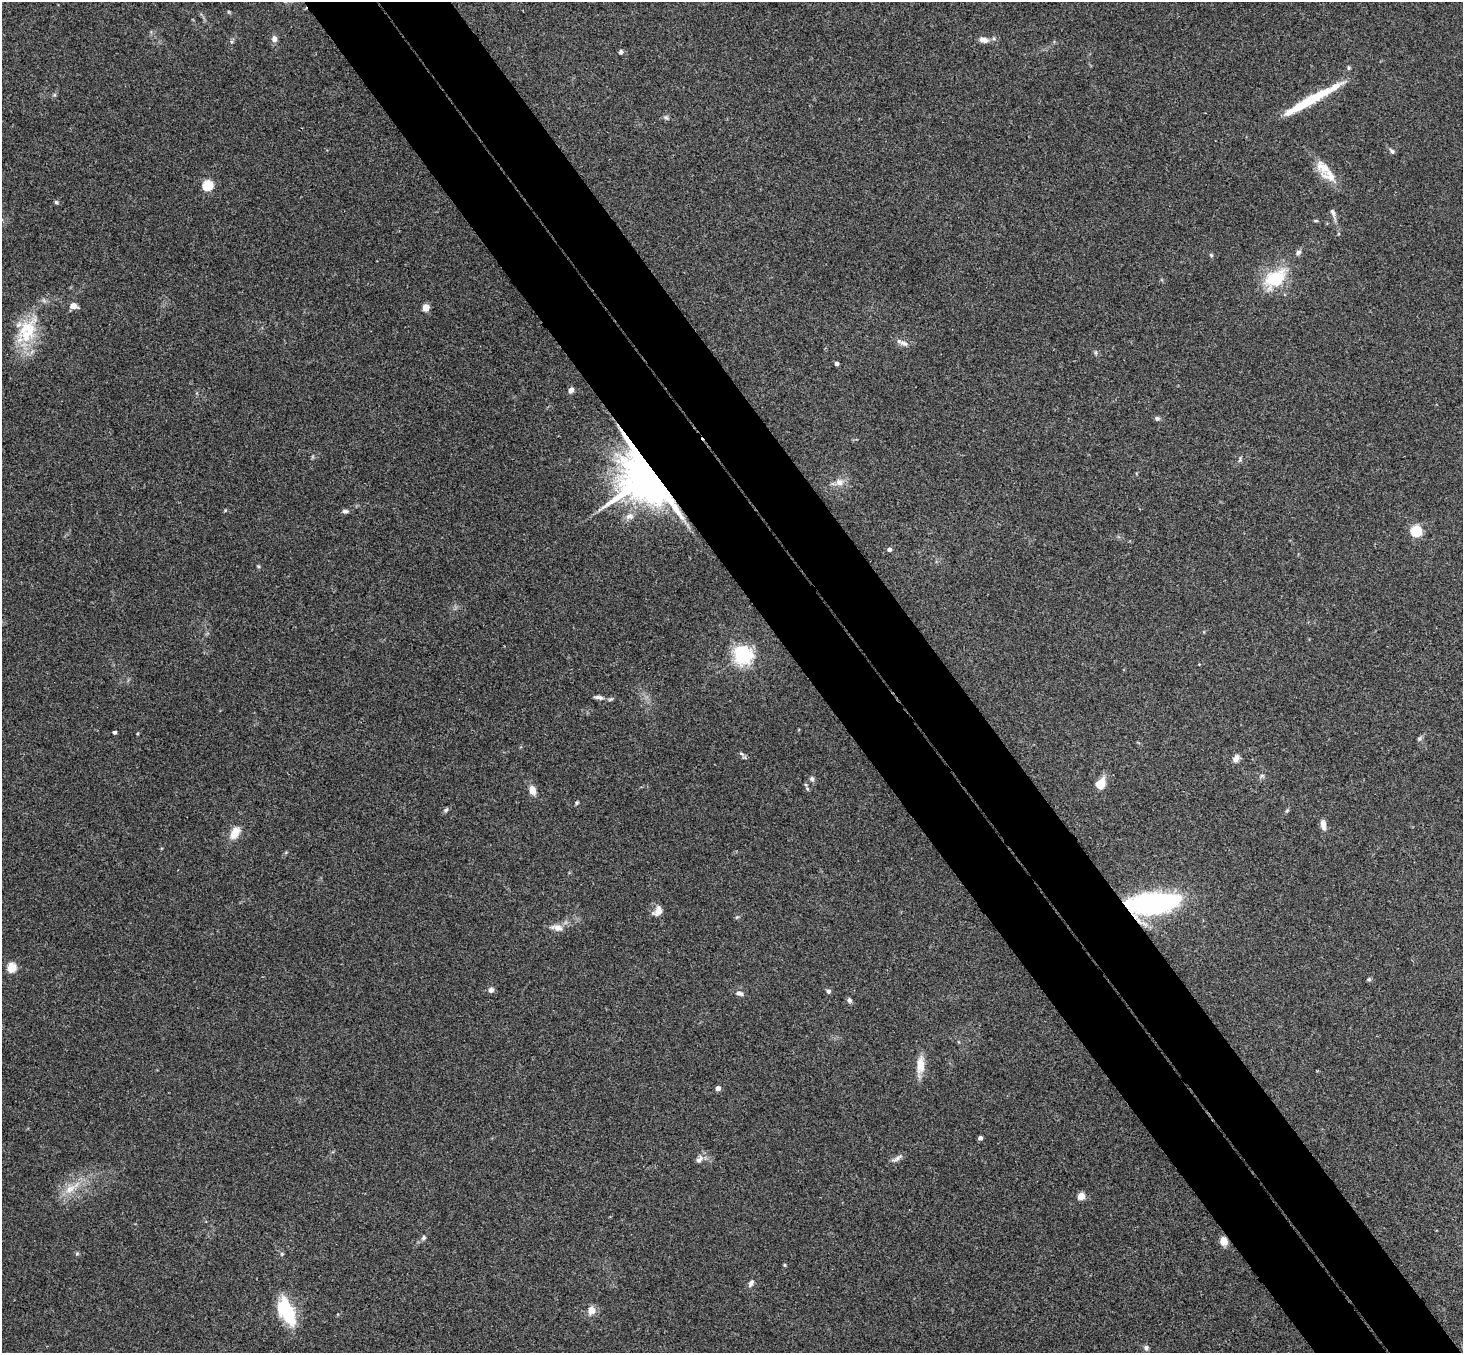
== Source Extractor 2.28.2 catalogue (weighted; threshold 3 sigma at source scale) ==
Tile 6 of 4 x 4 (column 2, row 2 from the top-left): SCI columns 1513-2973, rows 3032-4382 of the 5945 x 5927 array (HDU 1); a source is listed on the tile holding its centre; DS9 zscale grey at full resolution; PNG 1465 x 1355 px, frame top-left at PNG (2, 2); no overlay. Shown black and unused: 10% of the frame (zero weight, under 3 of 4 exposures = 6% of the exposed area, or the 3 px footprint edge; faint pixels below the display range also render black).
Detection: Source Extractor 2.28.2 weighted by HDU 2 'WHT'; one run over the whole footprint, this tile lists its part. Background 0.215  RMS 0.0084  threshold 0.0377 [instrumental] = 3 sigma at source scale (4.5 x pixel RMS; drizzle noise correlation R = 1.50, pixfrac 1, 0.05/0.05 arcsec/px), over >= 5 px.
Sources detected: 77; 6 inside a brighter listed object's ellipse — not listed separately; the other 71 listed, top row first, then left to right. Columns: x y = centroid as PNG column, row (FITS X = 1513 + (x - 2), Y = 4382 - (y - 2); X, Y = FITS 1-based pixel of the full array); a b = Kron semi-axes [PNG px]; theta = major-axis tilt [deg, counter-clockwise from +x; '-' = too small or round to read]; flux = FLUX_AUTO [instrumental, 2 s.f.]
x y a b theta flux
274 39 7 6 - 4
983 40 10 7 -18 5.2
621 52 6 5 - 1.9
1348 68 6 4 89 1.1
1310 100 70 10 29 33
666 118 8 4 -23 1.7
1392 151 8 5 -52 1.8
1324 167 22 17 -44 14
208 185 5 5 - 58
56 202 6 4 -29 1.4
1333 212 8 6 -62 2.3
1316 221 6 3 -18 0.91
1298 252 6 6 - 2.4
1211 255 6 4 -45 1.1
1275 278 30 19 36 35
74 306 8 7 - 5.6
426 307 5 5 - 16
27 335 42 21 59 38
904 343 15 6 -25 4.2
1096 353 6 4 -72 1.2
837 363 4 4 - 2.3
571 390 6 5 - 4.4
1157 418 6 6 - 2
1240 459 9 4 82 1.5
650 475 15 13 -49 4800
839 482 11 9 -5 6.3
345 511 8 5 1 2.3
629 516 12 8 9 5.1
1416 531 5 5 - 87
890 549 5 4 - 2.9
258 566 5 4 - 0.96
743 655 6 6 - 410
599 697 13 5 -10 3.5
114 732 4 3 - 1.5
1419 738 7 5 68 1.5
741 753 6 4 -21 1.3
1236 759 9 6 63 4.7
1262 776 6 4 0 1.5
812 779 7 6 - 2
1102 782 16 8 78 9
533 790 11 8 -75 6.1
577 803 5 4 - 1.1
446 810 7 5 39 1.7
1287 810 5 5 - 1.1
1323 825 13 6 -83 5
235 833 14 8 61 12
1153 904 45 17 5 190
658 911 15 10 53 6.1
557 928 18 9 -12 6.4
12 967 5 5 - 39
1369 979 5 5 - 1.3
491 990 7 6 - 3.2
828 991 6 6 - 1.8
739 993 10 6 -17 3.3
849 1000 7 6 - 1.9
920 1065 26 10 86 11
718 1088 4 4 - 5.1
980 1138 4 4 - 3.2
897 1158 19 5 31 3.4
699 1159 12 7 51 4.1
70 1189 17 10 32 11
1081 1196 5 4 - 21
424 1238 7 5 53 1.8
1224 1241 8 6 -77 9.3
77 1254 6 4 1 1.1
282 1254 5 4 - 1.2
785 1265 5 3 - 0.91
751 1283 10 6 65 2.8
591 1310 10 10 - 6.5
286 1311 34 16 -66 39
1146 1348 7 6 - 2.2
Overlapping masked pixels (flux is a lower limit): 3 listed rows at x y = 650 475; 1153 904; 1224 1241